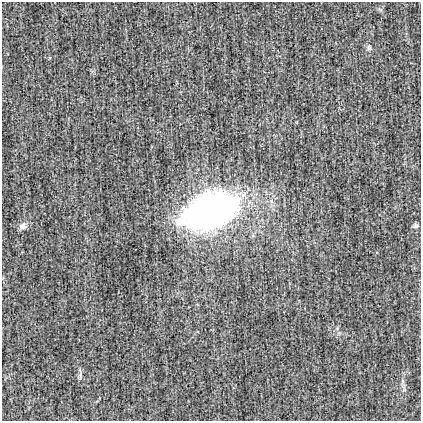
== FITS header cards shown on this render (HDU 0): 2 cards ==
NAXIS1  =                  419
NAXIS2  =                  419

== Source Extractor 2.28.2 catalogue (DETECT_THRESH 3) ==
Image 419 x 419 px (HDU 0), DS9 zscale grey, 1 PNG px = 1 image px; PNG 423 x 423 px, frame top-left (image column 1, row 419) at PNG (2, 2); no overlay
Background -0.0014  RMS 0.023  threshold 0.0701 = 3 sigma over >= 5 px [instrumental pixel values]
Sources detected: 5; all 5 listed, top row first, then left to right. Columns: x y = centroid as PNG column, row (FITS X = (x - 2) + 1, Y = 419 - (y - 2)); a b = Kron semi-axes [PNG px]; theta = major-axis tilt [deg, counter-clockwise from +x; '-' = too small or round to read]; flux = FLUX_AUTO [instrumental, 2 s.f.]
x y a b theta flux
369 48 7 5 -78 3.3
212 210 43 26 17 710
182 220 18 13 61 36
22 226 10 9 - 7.7
416 226 6 5 - 4.1